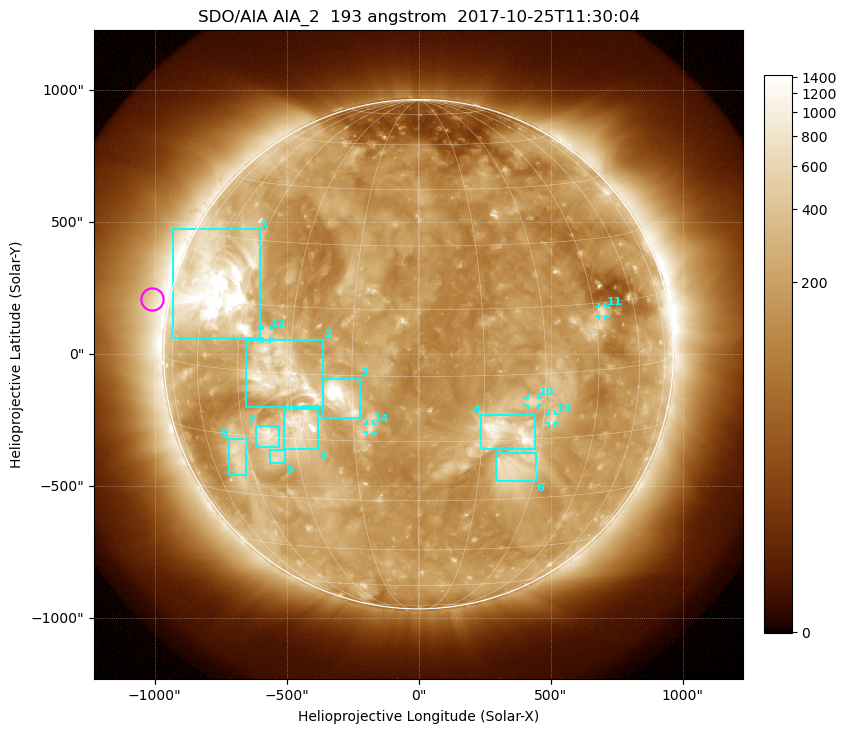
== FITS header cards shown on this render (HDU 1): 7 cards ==
TELESCOP= 'SDO/AIA'
INSTRUME= 'AIA_2'
WAVELNTH=                  193
WAVEUNIT= 'angstrom'
DATE-OBS= '2017-10-25T11:30:04.84'
CTYPE1  = 'HPLN-TAN'
CTYPE2  = 'HPLT-TAN'

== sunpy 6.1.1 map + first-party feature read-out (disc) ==
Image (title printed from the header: SDO/AIA AIA_2  193 angstrom  2017-10-25T11:30:04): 1024 x 1024 px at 2.4 arcsec/px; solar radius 965 arcsec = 402 px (full disc in frame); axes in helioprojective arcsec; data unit not stated in the header (colour bar unlabelled)
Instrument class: DISC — disc imager (sunpy class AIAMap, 193 A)
Bright regions (active regions / flare kernels): reference = the median radial profile (limb darkening/brightening removed); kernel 9 px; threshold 5 sigma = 359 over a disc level ~179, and >= 1.15x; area >= 12 px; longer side >= 10 px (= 24 arcsec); searched inside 0.97 R_sun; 14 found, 14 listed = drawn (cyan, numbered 1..; 5 of them under ~33 arcsec drawn as corner ticks so the feature stays visible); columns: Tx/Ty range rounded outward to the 5 arcsec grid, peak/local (2 s.f.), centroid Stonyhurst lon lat
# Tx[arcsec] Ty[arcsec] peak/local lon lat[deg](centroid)
1 -930..-600 60..475 19 -56 +18
2 -655..-360 -200..55 6.3 -32 +0
3 -365..-220 -240..-90 11 -18 -5
4 235..445 -360..-230 7.2 +21 -13
5 -510..-380 -360..-205 9 -28 -12
6 295..445 -485..-375 3.9 +23 -22
7 -615..-525 -355..-270 6 -37 -15
8 -720..-655 -455..-320 4.3 -49 -20
9 -565..-505 -415..-365 4.2 -36 -20
10 410..450 -195..-165 3.7 +27 -6
11 685..710 145..180 4.6 +48 +13
12 -590..-565 60..95 3.3 -37 +9
13 495..520 -265..-225 3.6 +32 -10
14 -195..-170 -295..-265 3.5 -11 -12
Off-limb structures (1.02-1.3 R_sun): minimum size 162 px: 4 found; the strongest spans PA ~40..115 deg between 1.02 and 1.3 R_sun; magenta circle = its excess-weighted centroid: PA ~80 deg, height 1.07 R_sun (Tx ~-1010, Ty ~210 arcsec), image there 2.4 x the reference